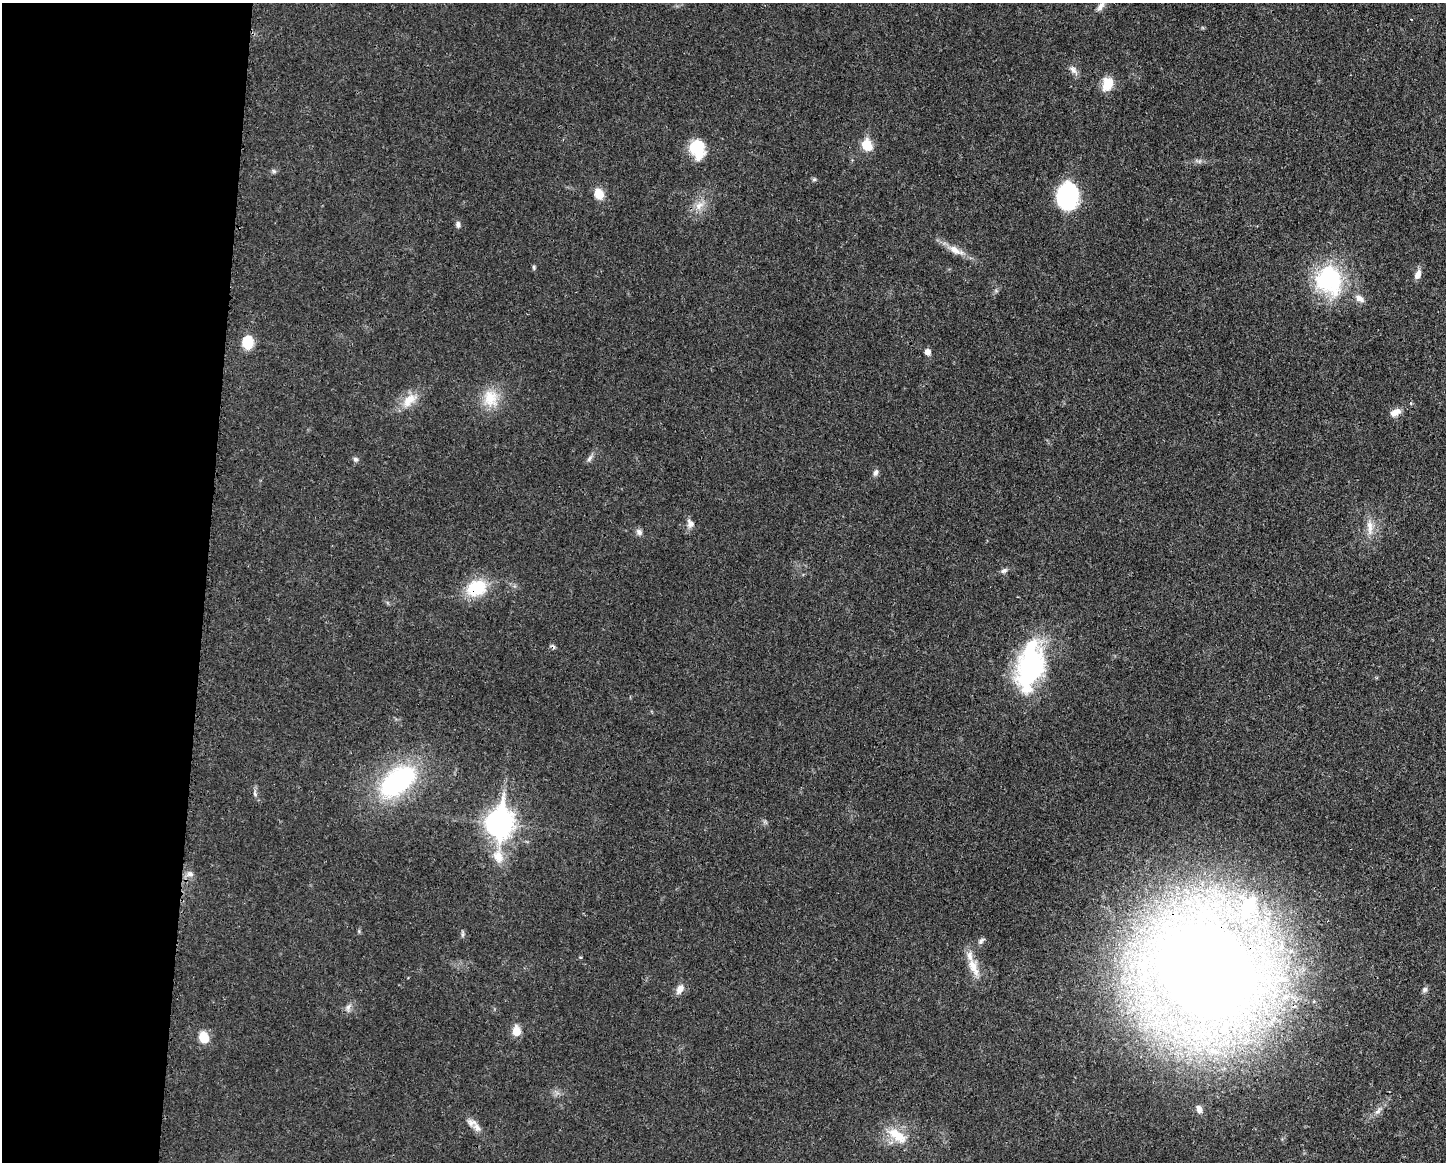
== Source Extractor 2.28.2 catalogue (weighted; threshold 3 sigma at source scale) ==
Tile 4 of 3 x 4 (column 1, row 2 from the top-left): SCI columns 118-1561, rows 2325-3484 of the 4680 x 4647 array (HDU 1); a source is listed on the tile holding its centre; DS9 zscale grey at full resolution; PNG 1448 x 1164 px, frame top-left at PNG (2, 3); no overlay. Shown black and unused: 14% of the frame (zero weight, under 3 of 4 exposures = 1% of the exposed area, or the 3 px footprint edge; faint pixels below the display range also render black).
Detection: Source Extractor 2.28.2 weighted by HDU 2 'WHT'; one run over the whole footprint, this tile lists its part. Background 0.021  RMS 0.0023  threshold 0.0103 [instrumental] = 3 sigma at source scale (4.5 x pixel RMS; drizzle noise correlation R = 1.50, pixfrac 1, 0.05/0.05 arcsec/px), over >= 5 px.
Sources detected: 53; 2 cosmic-ray / hot-pixel residue — not listed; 2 inside a brighter listed object's ellipse — not listed separately; the other 49 listed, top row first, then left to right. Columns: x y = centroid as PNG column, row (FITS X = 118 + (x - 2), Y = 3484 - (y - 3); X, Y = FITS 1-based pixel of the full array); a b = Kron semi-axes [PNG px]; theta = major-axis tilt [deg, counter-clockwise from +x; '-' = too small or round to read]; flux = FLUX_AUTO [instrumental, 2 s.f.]
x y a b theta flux
1100 6 14 7 56 1.2
1073 70 13 8 -48 1.2
1107 84 16 12 71 3.7
866 145 7 6 - 9.7
697 148 18 14 -71 8.9
274 171 6 6 - 0.43
814 180 6 4 19 0.32
599 194 10 8 -67 4
1068 196 23 18 89 24
699 205 15 9 39 2.3
458 225 9 6 -88 0.7
956 250 24 9 -28 2.8
534 267 8 4 -81 0.34
1417 274 12 7 67 1.4
1329 280 33 28 -65 26
1359 298 13 7 -35 1.5
247 342 13 11 89 5.3
927 352 6 6 - 1.4
490 398 24 21 88 6.2
409 400 25 13 41 4.1
1395 412 15 9 27 1.6
589 458 10 5 55 0.7
355 459 6 6 - 0.58
875 473 9 6 75 0.76
690 524 13 9 -76 1.3
1370 527 23 8 -89 2.5
639 532 8 7 - 0.87
1004 570 9 6 25 0.68
476 588 27 21 19 8.7
1030 666 48 25 79 41
397 781 46 25 38 32
255 794 7 4 -47 0.42
500 823 13 10 84 190
498 856 19 13 -67 3.9
190 874 9 8 - 1.1
1248 907 43 25 60 20
462 934 9 4 90 0.44
981 941 10 5 49 0.63
973 967 27 10 -66 3.8
1206 971 56 44 -46 820
680 989 13 8 53 1.6
1425 989 7 6 - 0.61
348 1007 7 6 - 0.76
516 1031 11 8 85 2.8
204 1038 10 8 -71 5.2
1199 1109 9 7 -68 1.3
1378 1111 13 5 39 1.1
472 1122 13 9 -8 1.4
897 1135 31 13 -36 5.5
Overlapping masked pixels (flux is a lower limit): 2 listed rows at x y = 476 588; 1206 971